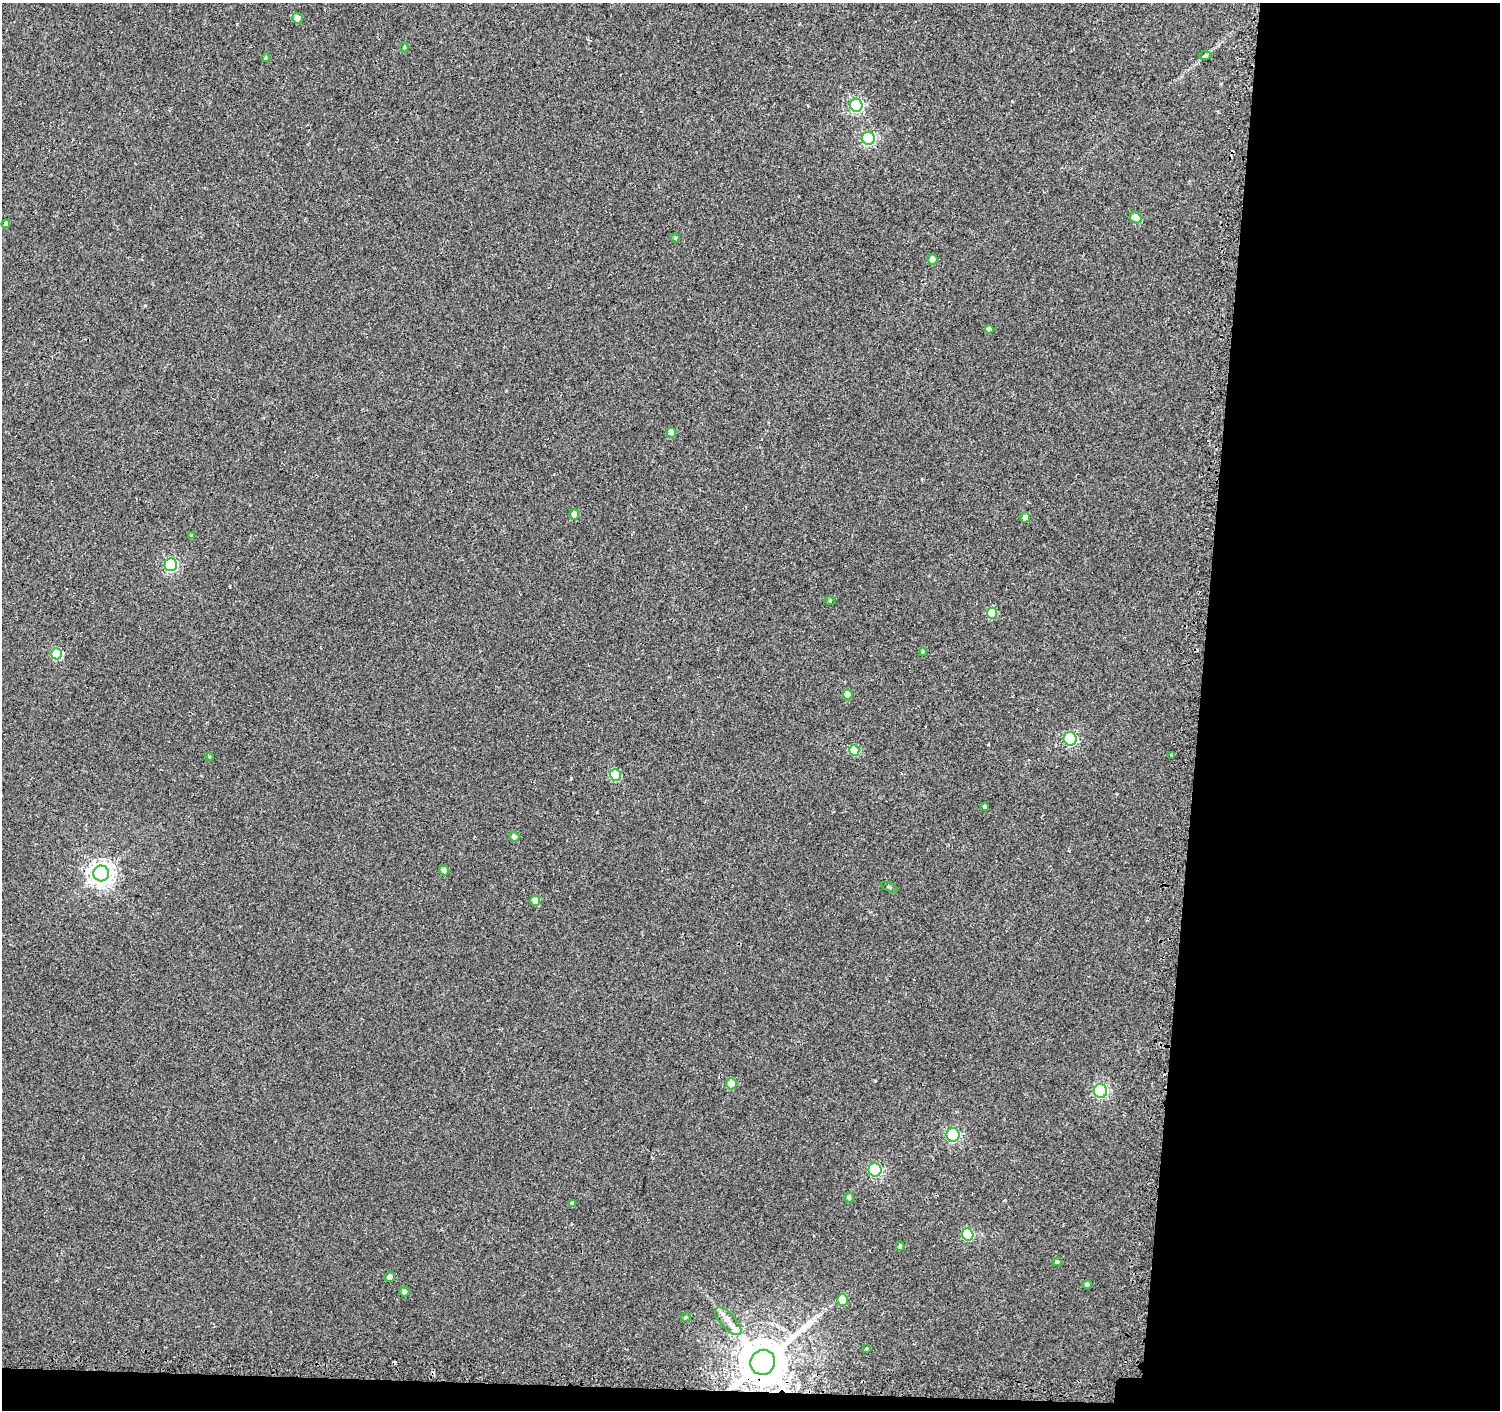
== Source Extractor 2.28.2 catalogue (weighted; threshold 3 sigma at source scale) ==
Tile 9 of 3 x 3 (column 3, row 3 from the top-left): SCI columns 3019-4516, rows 256-1663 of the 4549 x 4788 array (HDU 1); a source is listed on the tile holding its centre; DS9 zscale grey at full resolution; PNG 1502 x 1412 px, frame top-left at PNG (2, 3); each listed source drawn as its Kron ellipse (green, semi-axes under 4 px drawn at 4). Shown black and unused: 21% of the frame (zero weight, under 2 of 3 exposures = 3% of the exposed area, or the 3 px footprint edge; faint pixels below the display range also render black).
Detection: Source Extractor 2.28.2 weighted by HDU 2 'WHT'; one run over the whole footprint, this tile lists its part. Background 0.0015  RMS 0.0032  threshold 0.0144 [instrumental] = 3 sigma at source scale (4.5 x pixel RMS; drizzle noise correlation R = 1.50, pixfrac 1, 0.0396/0.0396 arcsec/px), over >= 5 px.
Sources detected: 53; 4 cosmic-ray / hot-pixel residue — neither listed nor drawn; the other 49 listed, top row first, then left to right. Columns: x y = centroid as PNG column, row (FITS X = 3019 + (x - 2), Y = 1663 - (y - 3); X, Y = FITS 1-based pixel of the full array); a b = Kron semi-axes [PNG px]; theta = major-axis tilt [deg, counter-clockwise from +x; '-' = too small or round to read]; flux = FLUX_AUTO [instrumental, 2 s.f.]
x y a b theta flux
297 18 5 5 - 2.7
404 47 5 3 - 0.34
1205 56 6 4 3 0.46
266 58 4 3 - 0.43
856 105 6 6 - 53
868 138 6 6 - 48
1136 218 6 5 - 6.6
6 224 4 4 - 1
675 238 4 4 - 0.35
933 259 5 5 - 3.3
989 329 4 4 - 1
671 432 5 5 - 3.3
574 514 5 5 - 3.5
1025 517 5 5 - 2.2
191 536 3 3 - 0.36
171 565 6 6 - 45
830 601 5 3 - 0.33
992 613 5 5 - 9.9
923 652 4 3 - 0.41
57 654 5 5 - 21
848 695 5 5 - 4.2
1070 739 7 6 - 47
854 750 5 5 - 9
1172 755 3 3 - 1.7
209 757 4 3 - 0.33
615 775 6 5 - 16
985 807 3 3 - 0.66
514 837 5 5 - 1.7
444 870 5 5 - 1.3
101 873 8 8 - 240
890 887 8 3 -23 0.39
535 901 5 5 - 2.4
731 1084 5 5 - 5
1101 1091 7 6 - 57
953 1135 7 6 - 45
875 1170 7 6 - 46
849 1198 5 5 - 0.92
572 1204 4 4 - 1.1
968 1234 6 5 - 19
900 1246 4 3 - 0.52
1057 1262 5 4 - 0.65
390 1277 5 5 - 1.3
1087 1284 4 4 - 0.68
404 1292 5 4 - 0.8
843 1300 5 5 - 4.9
686 1317 5 4 - 0.49
728 1321 17 7 -47 2.5
866 1349 3 3 - 1.4
763 1362 13 12 - 1900
Overlapping masked pixels (flux is a lower limit): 1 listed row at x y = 763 1362